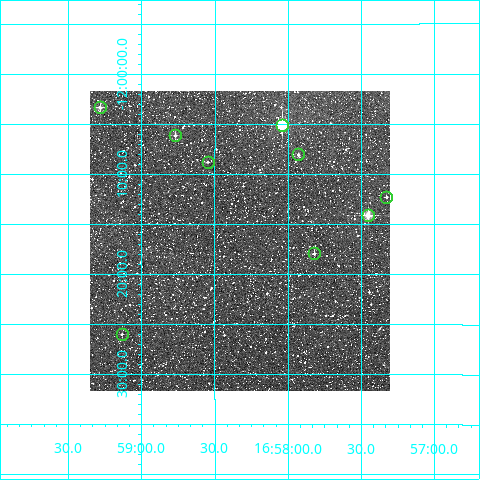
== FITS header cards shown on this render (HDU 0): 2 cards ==
NAXIS1  =                  300
NAXIS2  =                  300

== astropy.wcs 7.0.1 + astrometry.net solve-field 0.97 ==
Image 300 x 300 px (HDU 0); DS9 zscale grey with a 90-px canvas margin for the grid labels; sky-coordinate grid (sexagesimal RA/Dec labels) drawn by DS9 from the SOLVED WCS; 9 Tycho-2 reference stars matched to detected sources circled (green)
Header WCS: RA---TAN/DEC--TAN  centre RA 16:58:20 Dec -12:17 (254.58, -12.28 deg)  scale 6 arcsec/px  FOV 30.0' x 30.0'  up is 0 deg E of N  parity normal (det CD < 0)
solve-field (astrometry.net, Tycho-2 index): VERIFIED the header's WCS against the Tycho-2 star catalogue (verified at 2 index scales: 8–9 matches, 0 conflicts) and refined it, rather than solving blind
Solved WCS: RA---TAN-SIP/DEC--TAN-SIP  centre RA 16:58:20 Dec -12:17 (254.58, -12.28 deg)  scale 6 arcsec/px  FOV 30.0' x 30.0'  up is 0 deg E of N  parity normal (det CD < 0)
The solver's refit moves the header's centre by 1.3 arcsec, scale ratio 1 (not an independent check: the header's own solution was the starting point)
Tycho-2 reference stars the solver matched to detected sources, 9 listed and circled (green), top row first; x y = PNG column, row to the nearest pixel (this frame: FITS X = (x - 90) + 1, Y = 300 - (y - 91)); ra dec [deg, ICRS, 3 dp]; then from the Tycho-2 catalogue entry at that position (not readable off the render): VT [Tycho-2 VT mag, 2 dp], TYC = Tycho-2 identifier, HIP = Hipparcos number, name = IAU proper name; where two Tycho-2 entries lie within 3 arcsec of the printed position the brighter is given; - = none
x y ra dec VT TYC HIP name
100 107 254.820 -12.055 10.25 5651-979-1 83127 -
282 125 254.510 -12.084 7.91 5650-1505-1 83032 -
175 135 254.692 -12.102 10.13 5651-1177-1 - -
298 154 254.482 -12.134 10.65 5650-813-1 - -
208 162 254.637 -12.146 11.44 5650-1127-1 - -
386 197 254.332 -12.205 11.53 5650-1051-1 - -
368 215 254.363 -12.235 8.89 5650-623-1 82981 -
314 253 254.455 -12.298 11.21 5650-788-1 - -
122 334 254.783 -12.433 12.68 5651-792-1 - -